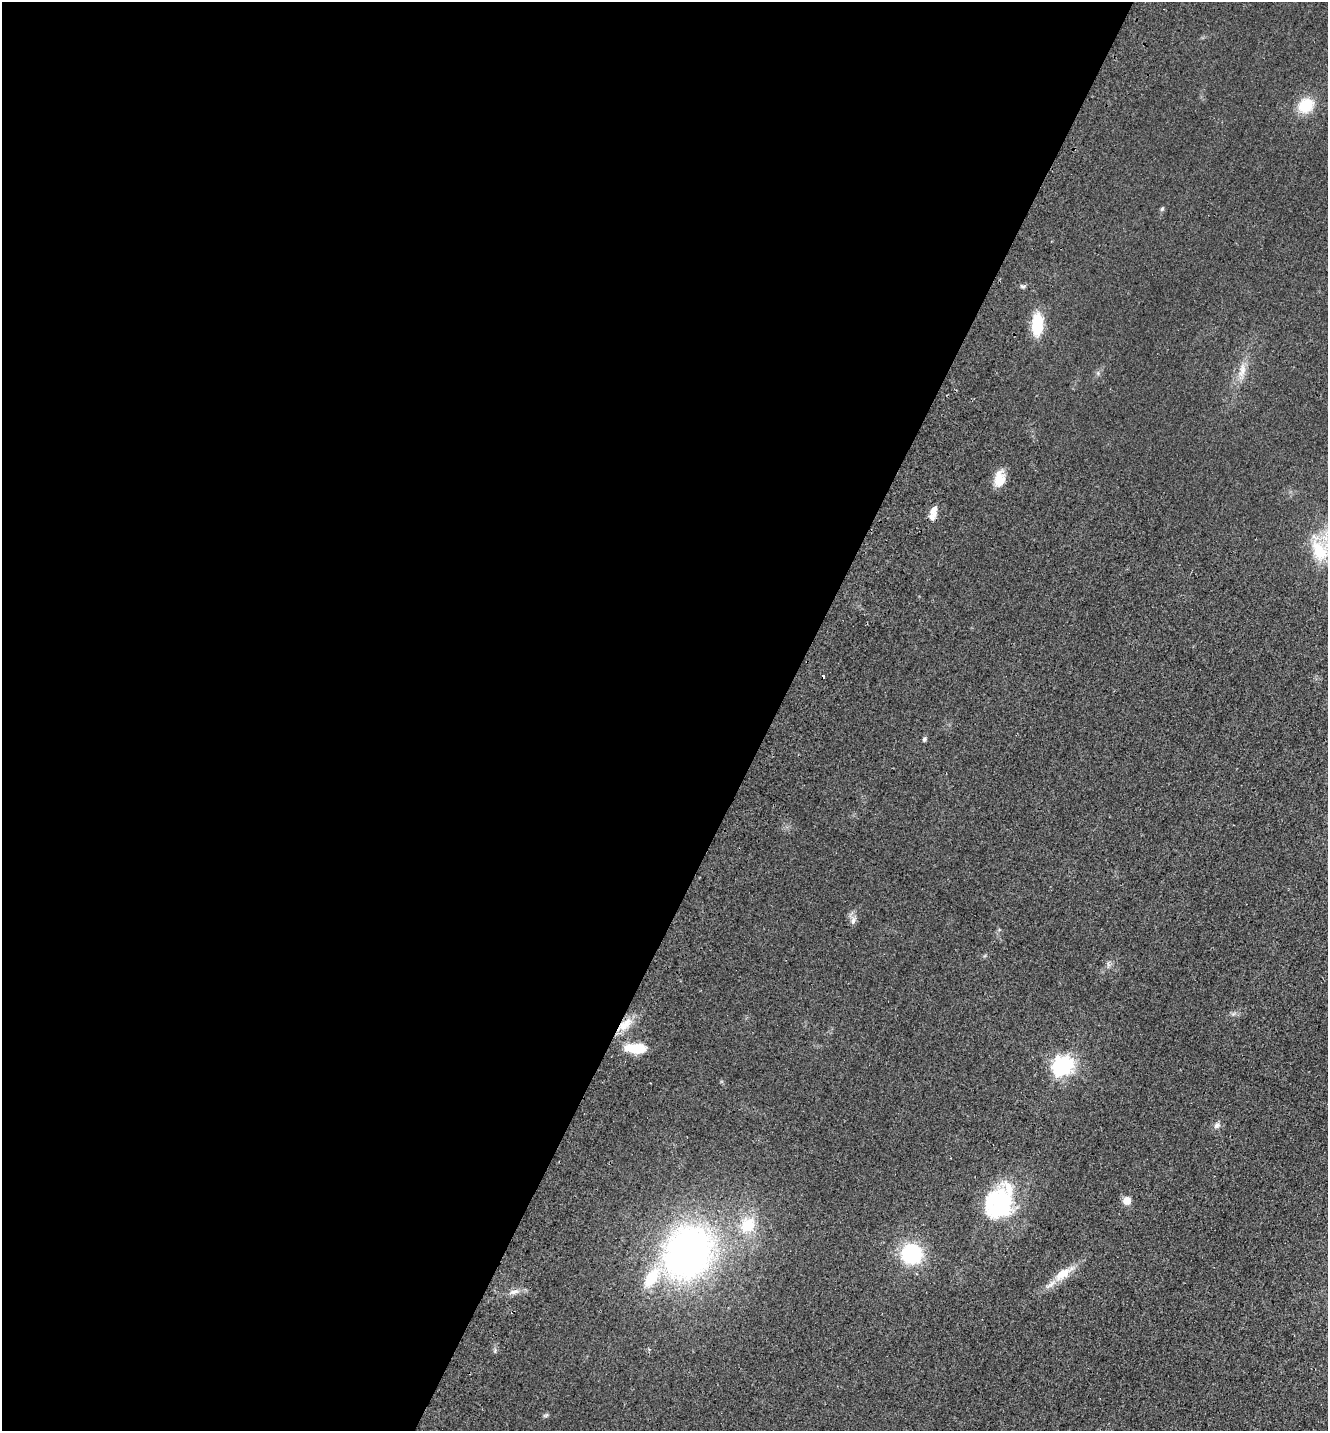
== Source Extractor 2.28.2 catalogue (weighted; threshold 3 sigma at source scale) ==
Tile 5 of 4 x 4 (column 1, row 2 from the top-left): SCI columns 198-1523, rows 2890-4318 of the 5833 x 5778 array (HDU 1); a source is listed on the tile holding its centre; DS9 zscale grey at full resolution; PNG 1330 x 1433 px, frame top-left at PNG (2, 2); no overlay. Shown black and unused: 58% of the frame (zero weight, under 2 of 3 exposures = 3% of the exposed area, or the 3 px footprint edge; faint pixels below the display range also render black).
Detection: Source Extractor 2.28.2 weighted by HDU 2 'WHT'; one run over the whole footprint, this tile lists its part. Background 0.0773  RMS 0.014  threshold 0.0611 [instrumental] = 3 sigma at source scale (4.5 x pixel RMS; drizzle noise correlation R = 1.50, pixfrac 1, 0.05/0.05 arcsec/px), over >= 5 px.
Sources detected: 24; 1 inside a brighter object's white glare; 1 cosmic-ray / hot-pixel residue — not listed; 2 inside a brighter listed object's ellipse — not listed separately; the other 20 listed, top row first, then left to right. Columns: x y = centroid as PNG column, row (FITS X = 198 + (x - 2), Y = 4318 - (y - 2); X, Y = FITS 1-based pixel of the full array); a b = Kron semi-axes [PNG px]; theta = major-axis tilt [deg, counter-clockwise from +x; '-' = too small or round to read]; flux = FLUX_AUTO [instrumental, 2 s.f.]
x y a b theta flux
1306 105 19 15 42 36
1162 209 6 5 - 2
1037 324 23 11 88 46
1242 370 22 8 76 15
999 479 18 12 86 21
933 510 13 8 60 8.8
1319 551 32 20 -60 54
924 739 5 5 - 2.4
853 921 11 6 79 5.4
625 1025 21 10 44 21
639 1048 16 11 1 30
1062 1066 8 7 - 580
1217 1125 10 7 39 4.9
1127 1200 5 5 - 25
1000 1202 38 28 63 140
748 1225 23 18 51 41
688 1252 48 40 60 580
912 1254 17 16 - 110
1063 1274 27 12 35 25
514 1292 10 6 6 6
Overlapping masked pixels (flux is a lower limit): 1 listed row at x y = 625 1025